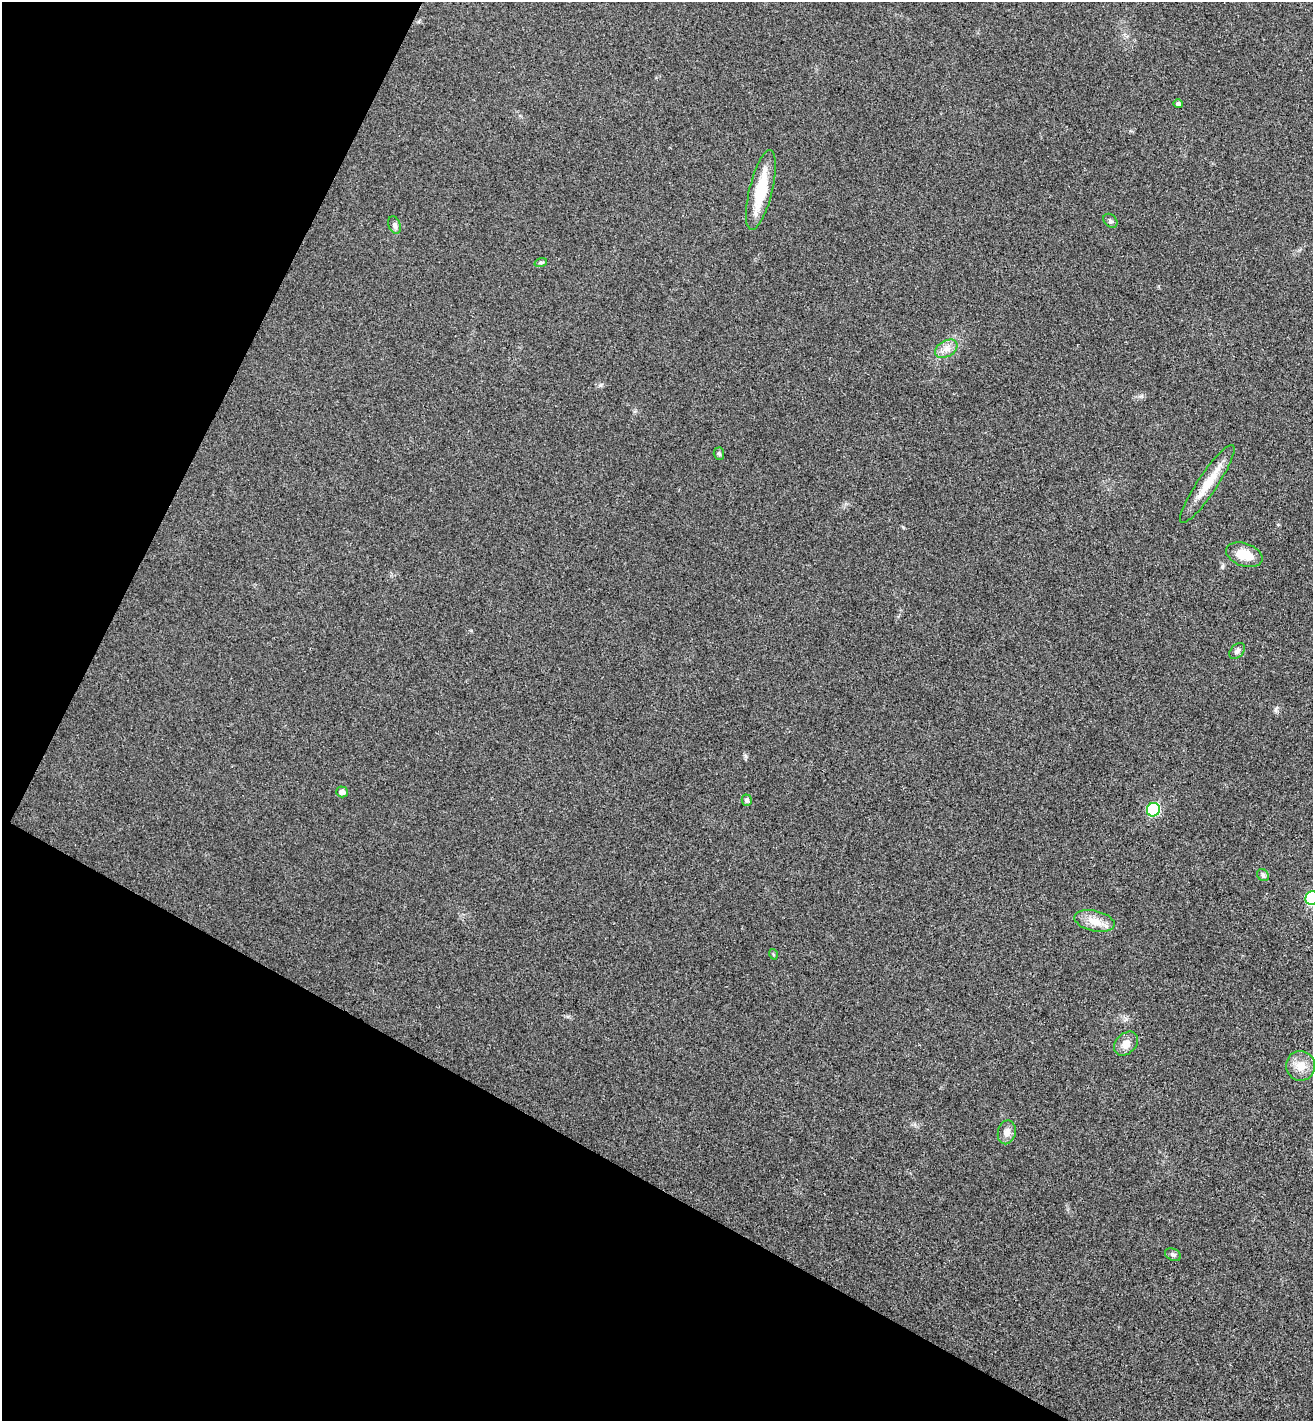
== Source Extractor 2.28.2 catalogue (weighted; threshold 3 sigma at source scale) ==
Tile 9 of 4 x 4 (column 1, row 3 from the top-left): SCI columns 198-1508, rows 1454-2872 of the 5774 x 5741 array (HDU 1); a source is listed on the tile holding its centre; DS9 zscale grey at full resolution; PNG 1315 x 1423 px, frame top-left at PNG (2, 2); each listed source drawn as its Kron ellipse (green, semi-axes under 4 px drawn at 4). Shown black and unused: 27% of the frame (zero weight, under 3 of 4 exposures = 6% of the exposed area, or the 3 px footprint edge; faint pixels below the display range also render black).
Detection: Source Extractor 2.28.2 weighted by HDU 2 'WHT'; one run over the whole footprint, this tile lists its part. Background 0.0453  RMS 0.007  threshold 0.0314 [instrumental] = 3 sigma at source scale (4.5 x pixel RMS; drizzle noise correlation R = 1.50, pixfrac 1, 0.05/0.05 arcsec/px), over >= 5 px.
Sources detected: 21; all 21 listed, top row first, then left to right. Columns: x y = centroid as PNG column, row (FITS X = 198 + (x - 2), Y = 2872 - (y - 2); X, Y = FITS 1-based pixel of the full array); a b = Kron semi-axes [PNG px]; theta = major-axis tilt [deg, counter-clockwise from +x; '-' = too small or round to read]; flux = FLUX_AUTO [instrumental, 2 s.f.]
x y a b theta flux
1178 104 5 4 - 1.9
761 190 41 11 76 27
1110 221 8 6 -45 1.8
395 225 9 6 -68 1.8
541 262 6 4 18 1.2
946 349 12 8 31 4.8
719 454 6 5 - 1.1
1207 484 46 10 56 16
1244 555 19 11 -19 12
1237 651 9 6 46 2.1
342 792 6 5 - 3.3
747 800 5 5 - 1.8
1153 810 7 6 - 45
1263 875 7 5 -46 1.3
1312 898 7 6 - 52
1094 921 20 10 -13 8.9
773 954 5 3 - 0.72
1126 1044 14 10 44 5.9
1301 1066 15 14 - 8.7
1007 1132 12 9 77 4.7
1173 1255 8 6 -26 1.6
Isophote crosses this tile's border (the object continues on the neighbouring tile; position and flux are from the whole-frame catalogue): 1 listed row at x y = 1312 898